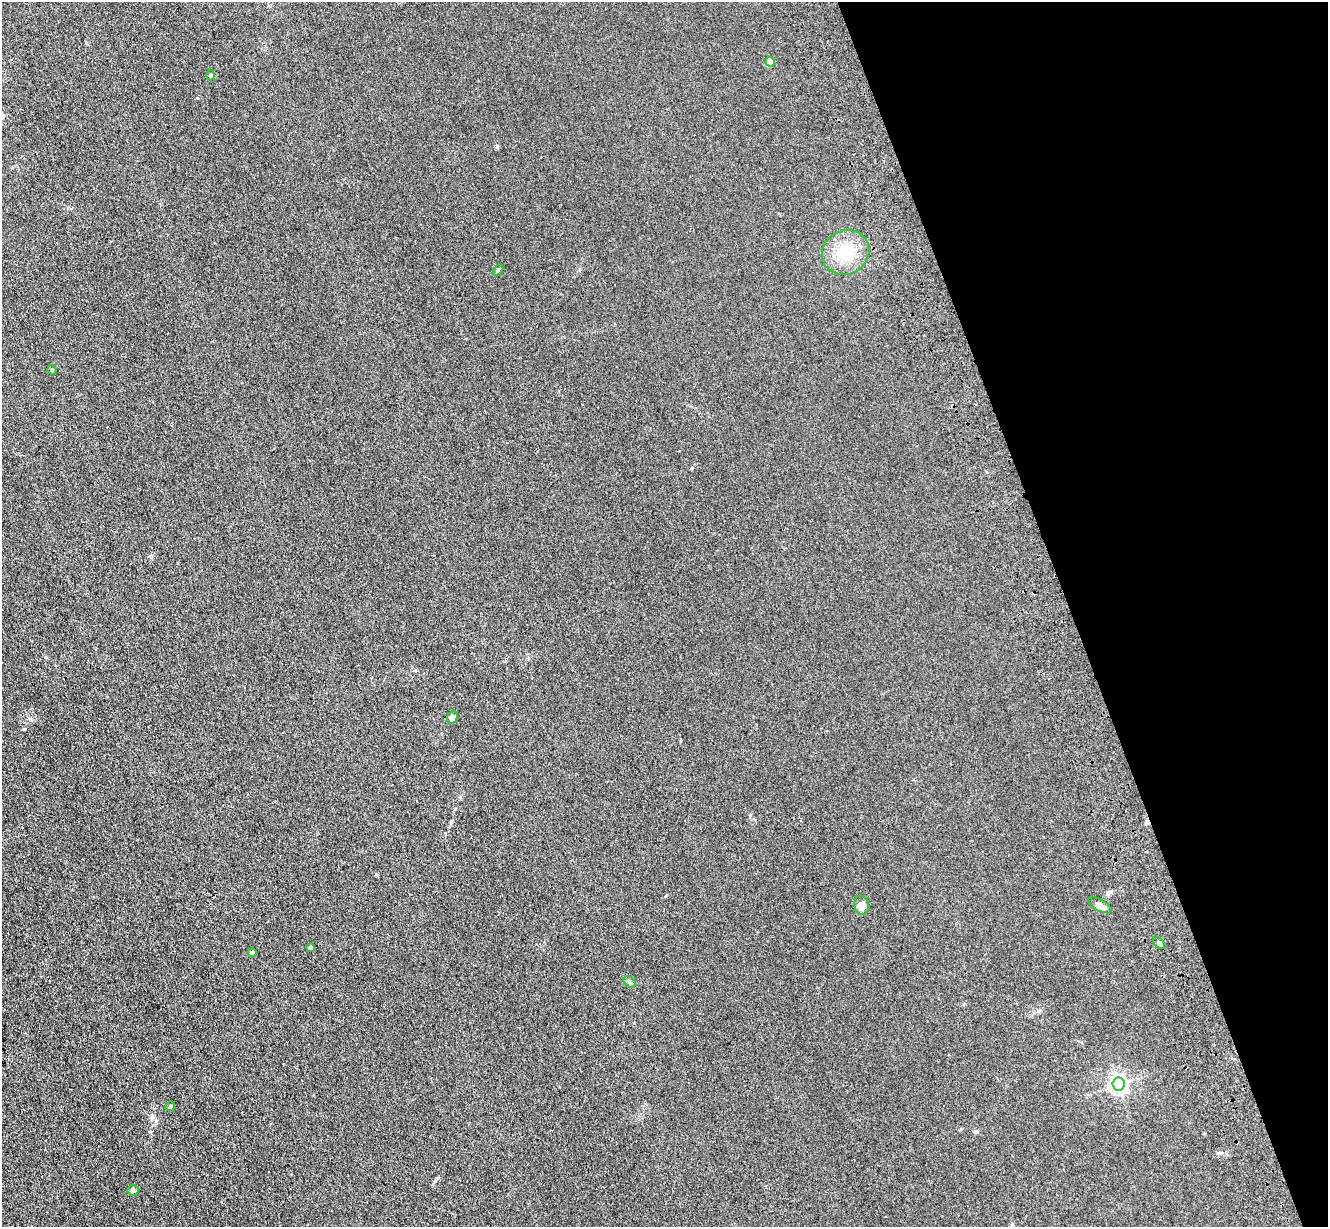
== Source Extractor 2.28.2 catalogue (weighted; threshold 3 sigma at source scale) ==
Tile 12 of 4 x 4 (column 4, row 3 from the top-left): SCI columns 4096-5421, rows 1423-2647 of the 5535 x 5417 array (HDU 1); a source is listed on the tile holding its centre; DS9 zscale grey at full resolution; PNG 1330 x 1229 px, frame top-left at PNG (2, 2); each listed source drawn as its Kron ellipse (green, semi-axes under 4 px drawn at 4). Shown black and unused: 19% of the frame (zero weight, under 3 of 4 exposures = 6% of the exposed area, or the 3 px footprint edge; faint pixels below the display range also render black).
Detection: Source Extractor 2.28.2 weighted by HDU 2 'WHT'; one run over the whole footprint, this tile lists its part. Background 0.0347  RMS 0.0061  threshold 0.0274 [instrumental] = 3 sigma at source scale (4.5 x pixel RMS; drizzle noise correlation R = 1.50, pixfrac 1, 0.05/0.05 arcsec/px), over >= 5 px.
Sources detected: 16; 1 cosmic-ray / hot-pixel residue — neither listed nor drawn; the other 15 listed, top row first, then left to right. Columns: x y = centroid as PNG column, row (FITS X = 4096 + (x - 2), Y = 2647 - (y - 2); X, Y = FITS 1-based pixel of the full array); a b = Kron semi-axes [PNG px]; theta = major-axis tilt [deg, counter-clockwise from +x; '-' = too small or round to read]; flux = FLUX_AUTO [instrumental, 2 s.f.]
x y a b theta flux
770 62 4 4 - 9.4
211 75 5 3 - 0.64
846 252 24 22 29 19
498 270 6 4 47 0.7
52 370 5 4 - 0.81
452 717 6 5 - 3.1
862 905 10 7 -78 3.7
1100 905 13 6 -27 3.3
1159 943 7 4 -45 1.2
310 947 3 3 - 1.7
252 952 4 4 - 1.7
630 982 7 4 -37 1.1
1119 1084 6 6 - 230
170 1106 5 4 - 0.74
133 1190 5 5 - 1.5
Unlisted compact peaks at least as high as the median listed source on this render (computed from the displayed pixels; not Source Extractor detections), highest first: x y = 497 147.